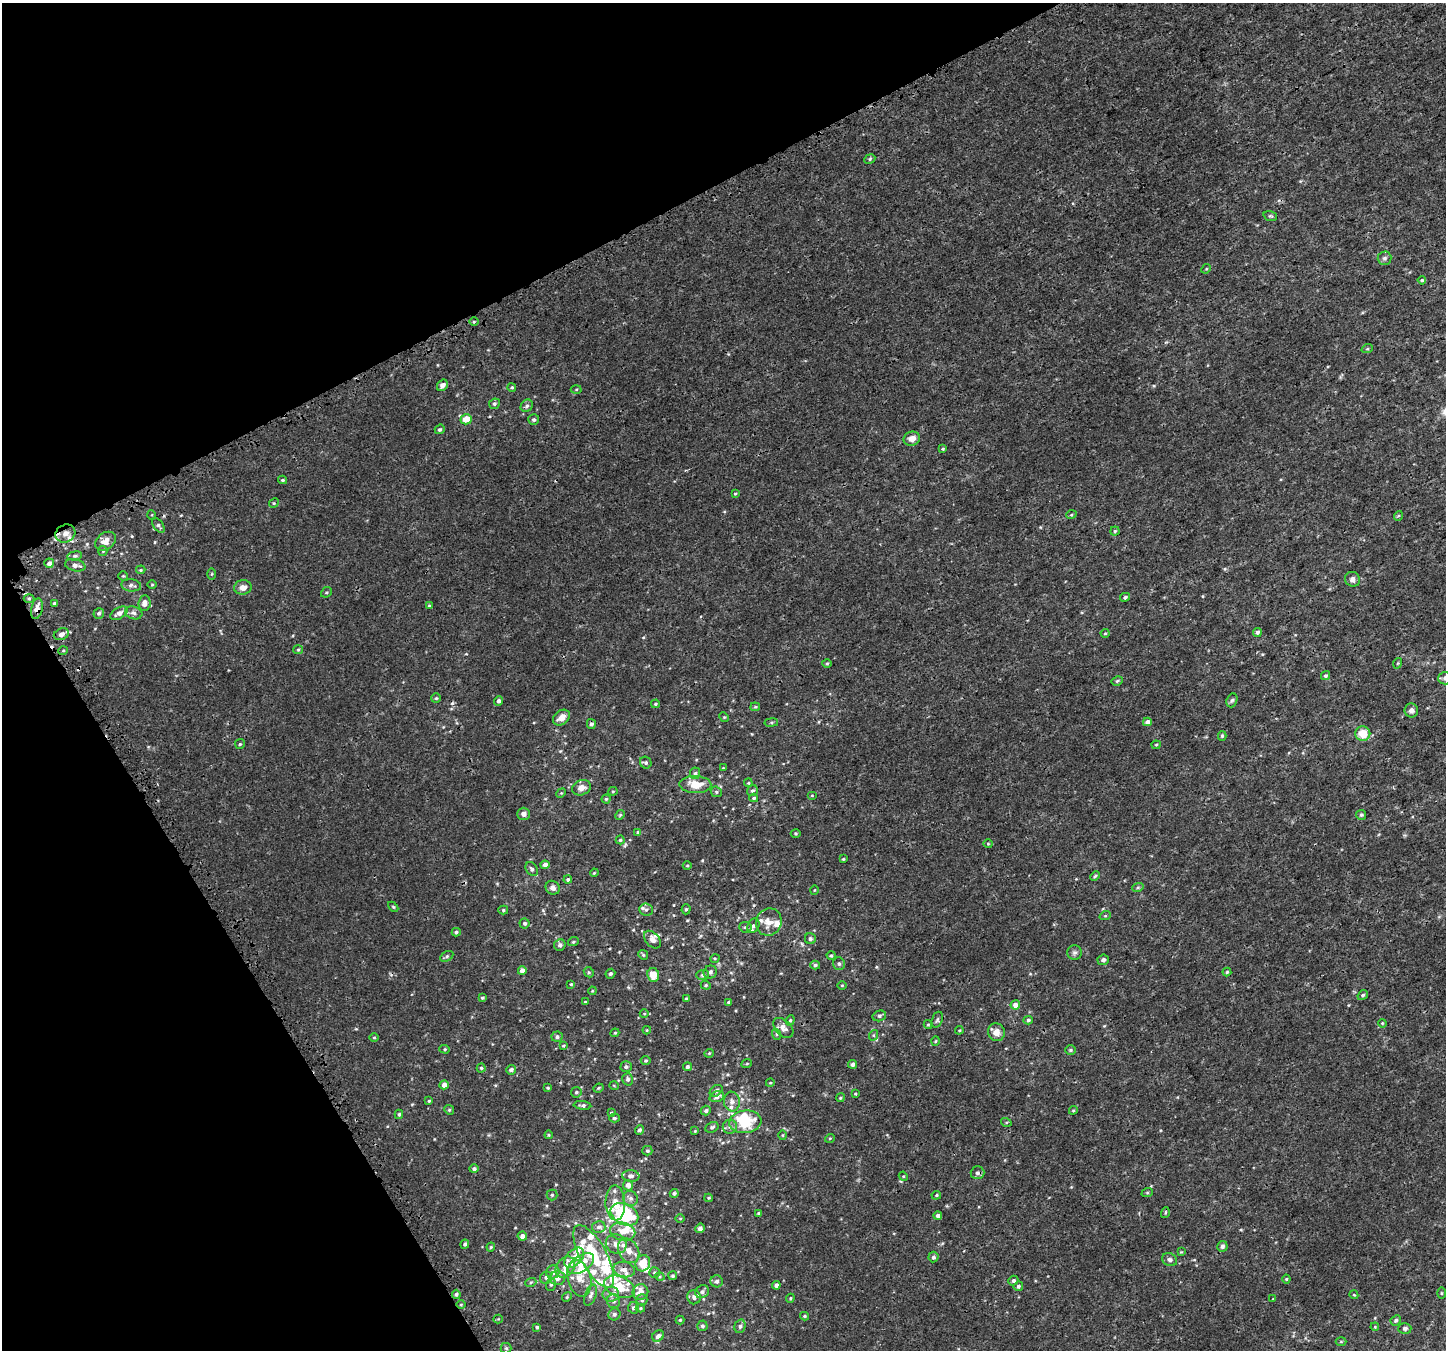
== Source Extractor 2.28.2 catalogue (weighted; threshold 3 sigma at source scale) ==
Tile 5 of 4 x 4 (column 1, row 2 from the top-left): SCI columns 154-1597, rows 2918-4265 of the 5995 x 5869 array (HDU 1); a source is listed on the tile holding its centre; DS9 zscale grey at full resolution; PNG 1448 x 1352 px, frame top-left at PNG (2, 3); each listed source drawn as its Kron ellipse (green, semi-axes under 4 px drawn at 4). Shown black and unused: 25% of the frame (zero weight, under 3 of 4 exposures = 5% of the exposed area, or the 3 px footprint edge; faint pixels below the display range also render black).
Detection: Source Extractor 2.28.2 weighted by HDU 2 'WHT'; one run over the whole footprint, this tile lists its part. Background 4.80e-04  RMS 0.0014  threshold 0.00625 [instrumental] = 3 sigma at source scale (4.5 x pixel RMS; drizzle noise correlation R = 1.50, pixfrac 1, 0.0396/0.0396 arcsec/px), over >= 5 px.
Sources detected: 313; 4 cosmic-ray / hot-pixel residue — neither listed nor drawn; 30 inside a brighter listed object's ellipse — not listed separately; the other 279 listed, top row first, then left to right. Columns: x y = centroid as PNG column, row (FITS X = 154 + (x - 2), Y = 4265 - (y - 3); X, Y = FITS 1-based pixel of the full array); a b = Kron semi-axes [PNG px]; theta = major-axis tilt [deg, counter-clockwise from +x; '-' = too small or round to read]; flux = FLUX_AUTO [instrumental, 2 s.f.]
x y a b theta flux
870 159 6 4 26 0.21
1270 216 7 5 -17 0.21
1384 258 7 6 - 0.38
1206 269 5 4 - 0.14
1422 280 4 4 - 0.2
474 322 5 3 - 0.13
1367 349 6 3 18 0.15
442 385 6 5 - 0.66
512 387 4 4 - 0.16
576 389 5 3 - 0.13
494 404 5 5 - 0.28
527 406 7 5 45 0.29
466 419 5 5 - 1.8
534 420 5 5 - 0.27
440 429 5 4 - 0.24
912 439 8 7 - 0.89
943 449 4 3 - 0.14
283 480 4 3 - 0.19
735 494 4 3 - 0.15
274 503 5 4 - 0.15
152 515 5 3 - 0.11
1071 515 5 3 - 0.14
1398 516 5 3 - 0.15
158 525 8 4 -55 0.28
1115 531 4 4 - 0.19
65 533 10 8 27 1.3
105 541 11 8 35 1.1
103 551 5 4 - 0.15
75 556 7 4 8 0.25
49 563 5 4 - 0.51
75 565 10 6 -11 0.56
141 570 5 4 - 0.16
212 574 6 4 89 0.15
123 576 4 4 - 0.14
1352 579 8 7 - 0.55
131 585 10 6 -7 0.42
152 585 5 3 - 0.14
243 587 8 7 - 0.81
326 592 6 5 - 0.21
1125 597 5 4 - 0.25
29 598 5 3 - 0.17
54 603 3 3 - 0.17
144 603 7 6 - 0.88
430 606 3 3 - 0.33
37 609 10 5 77 1
99 613 5 5 - 0.32
119 613 9 5 31 0.69
134 613 9 6 -16 0.47
1257 632 4 4 - 0.3
1105 633 4 4 - 0.15
61 634 8 5 23 0.69
298 650 5 4 - 0.16
63 651 5 3 - 0.14
827 663 5 3 - 0.15
1398 663 5 3 - 0.13
1326 676 5 4 - 0.25
1445 678 7 6 - 0.36
1117 681 6 4 28 0.19
436 698 5 5 - 0.18
1232 700 7 5 70 0.27
499 701 5 4 - 0.38
655 704 4 3 - 0.15
755 707 5 4 - 0.17
1411 710 7 7 - 0.49
724 717 5 4 - 0.15
561 718 9 6 39 1
771 722 7 3 8 0.18
1147 722 4 4 - 0.62
591 724 5 4 - 0.37
1363 734 7 7 - 2.3
1222 736 5 4 - 0.22
240 744 5 5 - 0.18
1156 745 4 4 - 0.15
646 763 6 5 - 0.29
723 768 3 3 - 0.11
695 773 6 5 - 0.26
748 783 4 3 - 0.13
695 784 16 8 -1 2.4
581 788 9 7 18 0.87
613 791 4 4 - 0.15
752 791 6 5 - 0.28
716 792 6 5 - 0.21
561 793 5 4 - 0.14
812 795 5 3 - 0.1
754 798 4 4 - 0.19
606 799 4 4 - 0.17
524 814 6 6 - 0.5
620 815 5 4 - 0.19
1361 815 5 5 - 0.21
638 832 4 4 - 0.18
796 834 5 3 - 0.16
620 840 4 4 - 0.19
988 844 4 4 - 0.14
843 859 3 3 - 0.13
545 865 4 4 - 0.6
687 865 4 3 - 0.13
532 869 7 5 -59 0.32
594 873 4 3 - 0.12
1095 876 5 4 - 0.18
568 879 4 4 - 0.24
1138 887 6 3 19 0.17
553 888 7 6 - 0.52
814 890 5 3 - 0.11
393 907 6 3 -44 0.16
686 909 5 4 - 0.21
503 910 5 4 - 0.21
646 910 7 6 - 0.27
1105 916 6 3 18 0.14
769 922 14 12 62 1.4
525 923 5 5 - 0.3
753 926 7 5 60 0.41
745 927 6 5 - 0.28
456 932 4 4 - 0.27
810 939 5 5 - 0.33
652 940 10 6 -48 0.66
573 942 5 4 - 0.17
560 945 6 5 - 0.34
1075 953 7 7 - 0.36
643 955 5 4 - 0.19
831 955 4 4 - 0.17
447 956 7 4 30 0.24
715 958 4 3 - 0.12
1103 960 6 5 - 0.37
839 964 6 6 - 0.3
815 965 5 4 - 0.25
522 971 4 4 - 0.98
589 972 5 4 - 0.2
710 972 7 6 - 0.38
1227 972 4 4 - 0.16
610 974 5 4 - 0.22
653 975 7 6 - 1.7
703 975 6 5 - 0.31
571 984 3 3 - 0.14
706 985 5 4 - 0.18
842 985 4 3 - 0.11
592 991 4 3 - 0.11
1363 995 5 4 - 0.22
482 998 4 4 - 0.19
686 999 4 3 - 0.21
585 1002 3 3 - 0.11
729 1002 4 3 - 0.19
1015 1005 5 4 - 0.82
644 1014 4 3 - 0.12
879 1016 7 5 15 0.27
790 1020 5 4 - 0.19
937 1020 8 5 72 0.27
1028 1020 5 4 - 0.24
1382 1023 4 3 - 0.11
928 1025 4 4 - 0.16
783 1028 12 7 -44 0.74
647 1030 4 4 - 0.12
959 1030 4 3 - 0.13
996 1032 9 8 - 1.1
615 1033 4 4 - 0.16
776 1034 6 3 -71 0.15
874 1035 5 3 - 0.16
374 1037 5 3 - 0.15
557 1037 5 5 - 0.35
935 1041 5 3 - 0.12
563 1046 4 3 - 0.13
445 1049 5 4 - 0.19
1070 1050 5 5 - 0.21
709 1053 5 4 - 0.14
646 1061 5 4 - 0.2
747 1063 5 3 - 0.13
852 1064 4 4 - 0.42
626 1067 5 5 - 0.32
687 1067 4 4 - 0.29
481 1068 4 4 - 0.2
511 1070 5 4 - 0.44
628 1079 6 5 - 0.34
770 1083 4 3 - 0.12
444 1085 4 4 - 0.62
614 1086 4 3 - 0.1
548 1088 4 3 - 0.16
599 1088 5 3 - 0.16
716 1091 7 5 40 0.38
576 1092 5 5 - 0.22
855 1094 4 3 - 0.13
717 1096 7 5 21 0.53
840 1098 4 3 - 0.14
429 1101 4 3 - 0.15
732 1101 10 8 -83 0.6
582 1105 9 4 -6 0.33
449 1110 5 4 - 0.18
706 1110 5 4 - 0.3
1073 1110 4 4 - 0.15
611 1113 4 4 - 0.17
399 1114 4 3 - 0.21
614 1118 5 4 - 0.26
745 1122 16 11 6 5.1
1006 1122 5 3 - 0.15
712 1127 7 5 27 0.28
730 1127 7 7 - 0.43
640 1130 5 4 - 0.31
695 1131 4 4 - 0.11
549 1135 4 4 - 0.14
782 1135 5 3 - 0.13
830 1138 5 3 - 0.11
647 1151 5 5 - 0.21
474 1169 4 4 - 0.32
977 1173 7 6 - 0.4
631 1176 8 6 -4 0.47
903 1176 5 4 - 0.14
628 1185 5 5 - 0.69
674 1193 4 4 - 0.25
1147 1193 6 4 19 0.16
552 1195 5 5 - 0.22
936 1195 5 4 - 0.16
630 1198 8 7 - 0.5
709 1198 4 4 - 0.14
615 1203 17 10 -88 1.8
758 1213 4 3 - 0.18
1165 1213 5 3 - 0.14
624 1214 15 10 -27 11
938 1216 4 4 - 0.35
680 1218 4 3 - 0.1
599 1227 7 6 - 0.43
700 1228 5 4 - 0.49
623 1231 13 8 -13 1.7
522 1236 4 4 - 0.57
465 1244 5 4 - 0.27
616 1244 10 9 - 0.94
1222 1246 5 5 - 0.44
491 1247 4 3 - 0.16
629 1251 13 9 -59 1.3
1181 1252 3 3 - 0.1
594 1256 35 13 -61 5.9
933 1257 5 5 - 0.3
574 1258 12 7 46 1.7
1170 1260 7 6 - 0.39
643 1263 8 7 - 2.2
581 1264 15 8 32 2.3
565 1267 11 8 52 1.2
624 1269 11 7 -13 0.84
553 1272 7 6 - 0.73
655 1273 5 5 - 0.24
673 1276 4 4 - 0.22
660 1277 5 3 - 0.13
546 1278 6 6 - 0.36
557 1278 8 7 - 0.74
579 1279 18 11 -76 1.8
1286 1279 4 4 - 0.14
717 1281 6 6 - 0.42
1013 1281 5 4 - 0.27
531 1282 5 3 - 0.19
551 1284 6 5 - 0.25
776 1285 4 4 - 0.49
1018 1286 5 4 - 0.29
619 1287 16 10 -23 2.7
640 1292 8 7 - 1.2
702 1292 7 6 - 0.4
1441 1293 5 3 - 0.14
456 1294 4 4 - 0.26
611 1294 8 7 - 0.67
591 1295 11 5 69 0.53
1354 1295 4 3 - 0.13
567 1297 5 4 - 0.18
694 1297 7 7 - 0.48
790 1298 4 4 - 0.16
1273 1299 3 3 - 0.11
642 1300 5 5 - 0.28
613 1301 7 6 - 0.42
461 1305 4 3 - 0.13
633 1308 6 5 - 0.37
640 1308 4 4 - 0.15
614 1314 6 6 - 0.38
804 1316 4 3 - 0.19
498 1319 4 4 - 0.13
680 1320 4 4 - 0.16
1396 1320 5 4 - 0.26
702 1326 5 5 - 0.31
740 1326 7 5 74 0.34
537 1327 4 4 - 0.27
1375 1327 4 3 - 0.11
1405 1329 6 5 - 0.33
658 1336 6 5 - 0.51
1341 1341 5 3 - 0.13
506 1348 5 5 - 0.23
Overlapping masked pixels (flux is a lower limit): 2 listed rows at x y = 65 533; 37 609
Isophote crosses this tile's border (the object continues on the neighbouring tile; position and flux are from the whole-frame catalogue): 1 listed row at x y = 1445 678